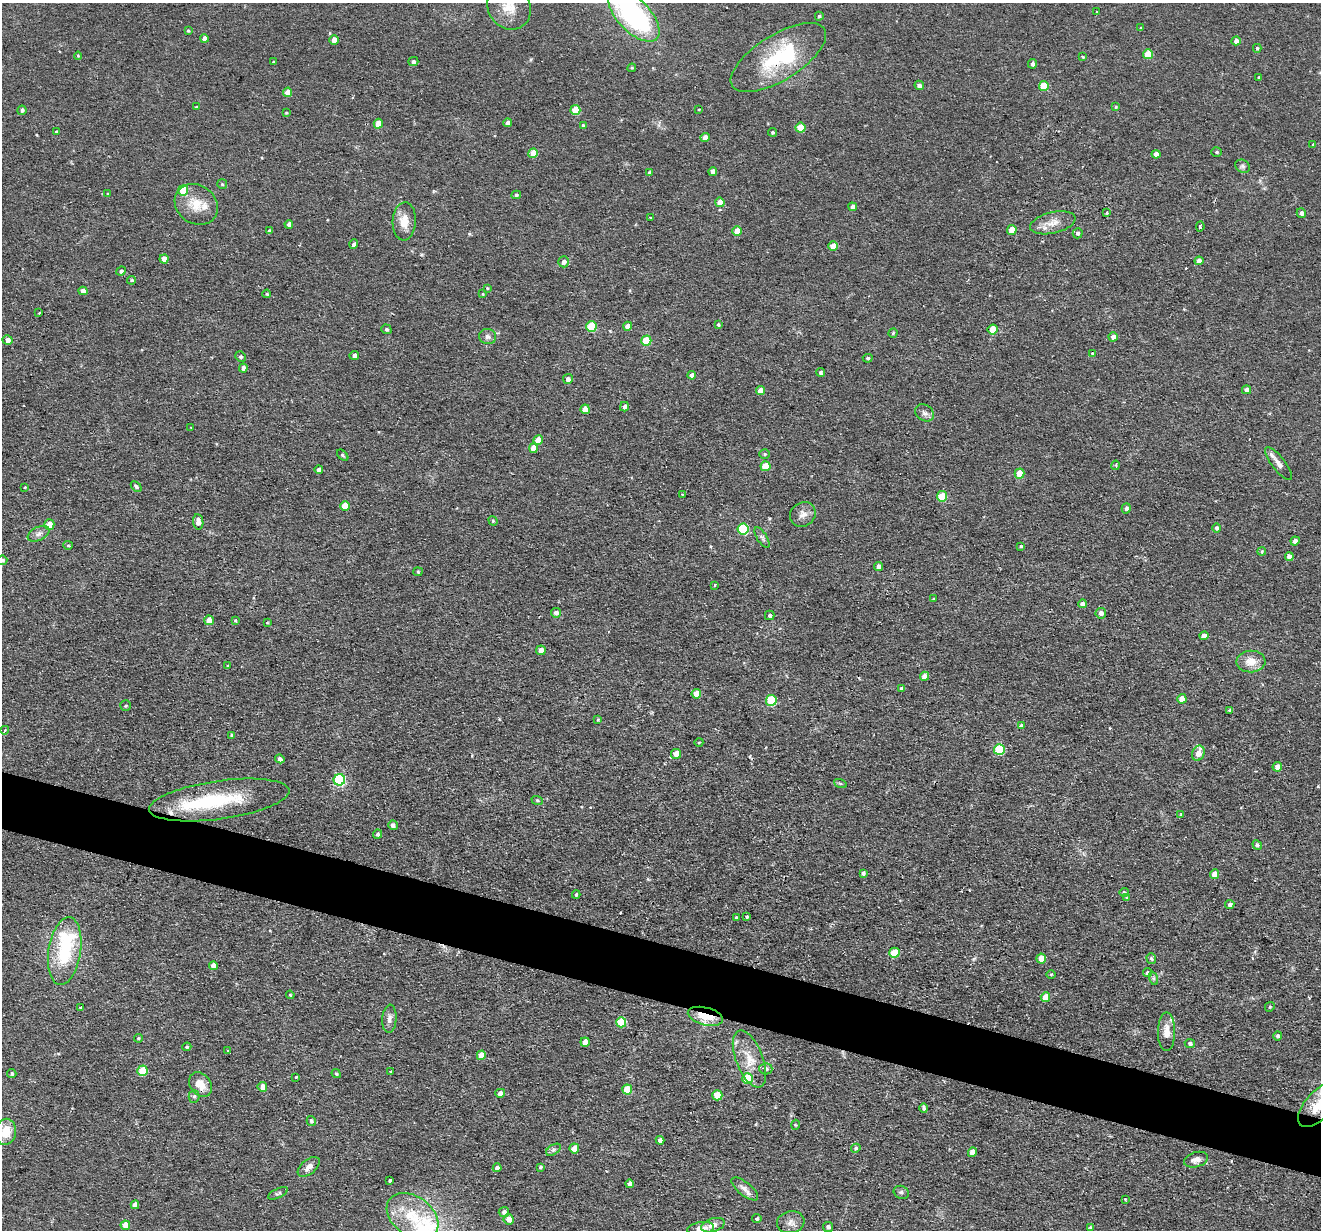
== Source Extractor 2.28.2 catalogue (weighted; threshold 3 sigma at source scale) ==
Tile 6 of 4 x 4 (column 2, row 2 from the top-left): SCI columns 1321-2639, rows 2584-3811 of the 5278 x 5295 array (HDU 1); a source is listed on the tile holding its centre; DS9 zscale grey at full resolution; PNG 1323 x 1232 px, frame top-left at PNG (2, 3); each listed source drawn as its Kron ellipse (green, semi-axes under 4 px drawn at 4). Shown black and unused: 5% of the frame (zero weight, under 2 of 3 exposures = <1% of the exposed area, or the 3 px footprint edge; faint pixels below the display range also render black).
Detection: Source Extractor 2.28.2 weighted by HDU 2 'WHT'; one run over the whole footprint, this tile lists its part. Background 0.0571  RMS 0.0069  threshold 0.031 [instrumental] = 3 sigma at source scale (4.5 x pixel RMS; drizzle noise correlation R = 1.50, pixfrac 1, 0.05/0.05 arcsec/px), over >= 5 px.
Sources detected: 251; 3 inside a brighter object's white glare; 2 cosmic-ray / hot-pixel residue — neither listed nor drawn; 5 inside a brighter listed object's ellipse — not listed separately; the other 241 listed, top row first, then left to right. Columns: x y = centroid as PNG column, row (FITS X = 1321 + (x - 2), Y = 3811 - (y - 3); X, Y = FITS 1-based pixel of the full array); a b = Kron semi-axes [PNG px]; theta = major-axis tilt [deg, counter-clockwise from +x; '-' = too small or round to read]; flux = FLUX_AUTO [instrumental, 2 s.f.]
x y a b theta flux
509 7 24 21 -54 16
1097 12 3 2 - 0.68
634 15 33 16 -46 110
819 16 4 4 - 1.1
1141 28 4 3 - 0.81
188 31 3 3 - 0.88
204 38 4 4 - 4
334 40 5 5 - 4.5
1236 41 4 4 - 3.6
1257 48 4 3 - 0.91
1148 54 5 5 - 17
78 56 4 4 - 0.74
1083 57 3 3 - 1
778 58 54 22 32 49
273 62 3 3 - 0.59
413 62 5 4 - 1.8
1033 64 5 4 - 2.3
632 68 4 4 - 0.78
1259 77 4 3 - 0.63
919 85 5 4 - 2.4
1044 86 5 5 - 19
288 92 4 4 - 6.7
197 107 3 3 - 1
1116 107 4 3 - 0.69
699 109 4 2 - 0.51
22 110 4 4 - 1.5
575 110 5 5 - 18
286 113 4 3 - 0.72
508 123 4 4 - 3
378 124 5 4 - 7.8
583 125 4 4 - 0.84
800 128 5 5 - 16
57 132 3 3 - 1.4
772 132 4 4 - 0.92
705 138 4 4 - 5.3
1313 145 3 3 - 1.4
1216 152 5 4 - 0.93
533 153 5 5 - 13
1156 154 4 4 - 3.6
1242 166 8 6 -32 1.7
713 171 4 4 - 4.3
649 173 4 3 - 1.8
222 184 5 5 - 0.91
183 190 5 5 - 16
108 194 4 2 - 0.49
516 195 5 4 - 1.2
720 202 4 4 - 7.1
196 204 23 19 -34 14
853 207 4 4 - 2.9
1106 213 3 2 - 0.78
1301 213 5 4 - 2.1
650 218 2 2 - 0.72
404 221 19 11 87 9.7
1053 223 23 10 13 8.5
289 224 4 4 - 2
1200 226 5 3 - 2.4
1012 230 5 4 - 9.2
269 231 4 3 - 1.8
737 231 5 4 - 8.5
1078 233 5 5 - 1.5
354 244 5 4 - 1.9
833 246 4 4 - 8.1
164 259 4 4 - 6
1199 261 4 4 - 3.4
564 262 5 5 - 2.8
121 271 5 4 - 1.5
132 280 4 3 - 0.93
487 288 3 3 - 0.65
83 291 4 4 - 4.6
267 294 4 3 - 0.79
483 294 3 3 - 0.59
39 313 3 2 - 0.77
718 325 3 3 - 1.2
628 326 4 4 - 5.8
591 327 5 5 - 30
386 329 5 4 - 1.3
993 330 5 5 - 12
893 333 4 4 - 0.88
488 337 8 7 - 2.4
1113 337 4 4 - 3.4
8 340 5 4 - 4.6
646 341 5 5 - 24
1092 353 4 2 - 0.5
354 355 5 4 - 2.1
241 357 5 5 - 1.6
868 358 5 4 - 1
243 368 4 4 - 3
821 372 4 4 - 1.3
692 375 4 4 - 3.2
568 379 5 5 - 2.5
760 390 4 4 - 6.2
1247 390 4 4 - 3.1
624 407 5 4 - 2
585 409 4 4 - 8.8
925 413 10 7 -36 2.9
191 428 4 2 - 0.43
538 440 5 4 - 9.4
533 448 5 4 - 7.7
765 454 5 4 - 0.99
343 455 7 4 -45 0.99
1278 463 20 6 -52 4.4
1116 465 5 3 - 0.82
766 466 5 5 - 16
319 469 4 4 - 2.4
1019 473 5 5 - 13
136 486 6 4 -44 1.4
25 487 3 2 - 0.54
682 494 3 2 - 0.46
942 496 5 5 - 20
345 506 5 5 - 12
1126 508 5 4 - 1.8
803 514 13 12 - 5.1
493 521 5 4 - 0.86
198 522 8 5 -83 4.8
49 525 5 5 - 10
1217 528 4 4 - 1.6
743 529 5 5 - 45
39 534 11 7 25 3.2
762 538 11 5 -58 2
1295 541 4 4 - 3.2
68 545 5 4 - 0.97
1021 546 4 3 - 0.85
1262 551 4 3 - 0.64
1289 556 4 4 - 4.2
2 560 5 5 - 1.4
878 566 4 4 - 2.7
418 572 5 4 - 0.77
715 585 4 3 - 0.78
933 599 4 3 - 0.55
1082 604 4 4 - 3.3
556 613 5 5 - 2.8
1101 613 5 5 - 3.1
770 615 5 4 - 1.6
209 620 5 4 - 7.2
235 621 4 3 - 0.76
267 623 4 3 - 0.67
1204 636 4 4 - 5.2
541 650 5 4 - 4
1251 661 14 11 2 8.9
228 666 4 3 - 0.84
924 676 4 4 - 5.1
901 688 4 4 - 1.4
696 694 5 4 - 9.8
1182 699 5 4 - 5.8
771 700 5 5 - 35
126 706 5 5 - 1.1
1230 710 4 3 - 2.2
598 719 3 3 - 0.79
1021 726 4 3 - 1.3
5 730 4 4 - 0.95
232 735 4 3 - 1.4
699 742 4 3 - 0.55
999 749 5 5 - 42
1198 753 8 6 68 7.8
676 754 5 5 - 7.8
280 759 5 4 - 3
1277 767 5 4 - 4.7
339 780 6 5 - 59
840 783 6 4 -19 1
219 800 71 19 8 48
537 800 6 3 -19 0.72
1181 814 4 3 - 0.57
393 825 5 4 - 2.4
378 834 4 4 - 1.6
1257 845 5 4 - 1.6
863 873 4 4 - 1.7
1214 874 5 4 - 6.8
1124 892 4 4 - 1.4
576 895 4 3 - 1.1
1127 898 4 4 - 0.85
1230 905 4 4 - 2.4
736 917 4 4 - 0.76
747 917 4 3 - 1.9
65 951 34 16 81 45
894 953 5 5 - 22
1041 959 5 5 - 8.9
1151 959 5 4 - 1.2
213 966 4 4 - 6.1
1147 973 5 4 - 1.4
1051 974 5 3 - 0.68
1153 978 7 4 -71 1.3
290 995 4 3 - 0.74
1045 997 5 4 - 9.6
1270 1007 5 4 - 0.95
81 1008 3 3 - 1.5
705 1016 18 8 -14 20
389 1019 14 7 86 3.9
621 1022 5 5 - 28
1166 1032 19 8 90 7.8
1278 1036 4 4 - 1.6
138 1038 4 4 - 0.96
585 1042 4 4 - 6.3
1190 1043 5 4 - 1.7
187 1047 4 3 - 0.93
228 1051 4 4 - 0.68
481 1055 4 4 - 9
749 1059 30 13 -69 14
766 1069 6 6 - 1.8
142 1071 5 5 - 24
391 1072 3 3 - 1.1
12 1073 4 4 - 1.2
336 1074 5 3 - 1.1
296 1077 3 3 - 0.65
747 1078 5 5 - 28
200 1085 13 10 -51 9.1
262 1087 5 4 - 4.7
627 1089 5 5 - 19
500 1093 5 4 - 3
717 1095 5 5 - 17
194 1096 6 5 - 1.5
1319 1105 27 13 48 18
924 1108 5 4 - 1.5
311 1121 5 4 - 1.7
795 1125 5 3 - 0.65
6 1132 13 10 81 12
660 1140 4 4 - 2.1
574 1148 5 5 - 7.2
856 1148 5 4 - 1.3
553 1150 8 5 32 1.7
972 1152 5 4 - 7.1
1196 1160 12 7 16 4.2
309 1167 13 7 39 4.3
540 1167 4 4 - 1
497 1168 4 4 - 2.7
390 1180 3 3 - 1.5
630 1184 4 4 - 3.3
745 1189 16 6 -39 4.3
901 1192 8 6 -25 1.8
278 1193 11 4 25 1.5
1125 1199 3 3 - 0.5
135 1205 4 4 - 4.6
504 1212 5 5 - 2.6
413 1216 28 20 -37 28
509 1219 5 5 - 5
757 1219 5 4 - 1.2
791 1222 14 11 11 4.5
125 1225 4 4 - 7
713 1225 12 6 16 4.4
828 1227 5 5 - 1.9
1090 1227 4 3 - 0.8
701 1228 13 6 8 5.7
Overlapping masked pixels (flux is a lower limit): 2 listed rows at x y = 778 58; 705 1016
Isophote crosses this tile's border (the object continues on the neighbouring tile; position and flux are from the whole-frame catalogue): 6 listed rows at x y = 509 7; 634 15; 2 560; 1319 1105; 6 1132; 701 1228